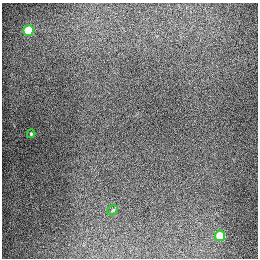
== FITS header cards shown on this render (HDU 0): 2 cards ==
NAXIS1  =                  256
NAXIS2  =                  256

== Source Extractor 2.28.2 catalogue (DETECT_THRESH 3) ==
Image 256 x 256 px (HDU 0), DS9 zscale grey, 1 PNG px = 1 image px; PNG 260 x 260 px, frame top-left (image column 1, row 256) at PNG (2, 3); each listed source drawn as its Kron ellipse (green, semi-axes under 4 px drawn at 4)
Background 1300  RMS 27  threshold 80.7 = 3 sigma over >= 5 px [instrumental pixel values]
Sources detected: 4; all 4 listed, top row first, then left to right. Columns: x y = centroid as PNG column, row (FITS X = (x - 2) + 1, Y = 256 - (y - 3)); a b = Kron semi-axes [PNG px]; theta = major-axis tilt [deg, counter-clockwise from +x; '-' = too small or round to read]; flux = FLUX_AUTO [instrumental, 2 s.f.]
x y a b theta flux
28 30 5 5 - 93000
31 134 4 3 - 2200
113 210 6 4 42 2100
220 236 5 5 - 72000